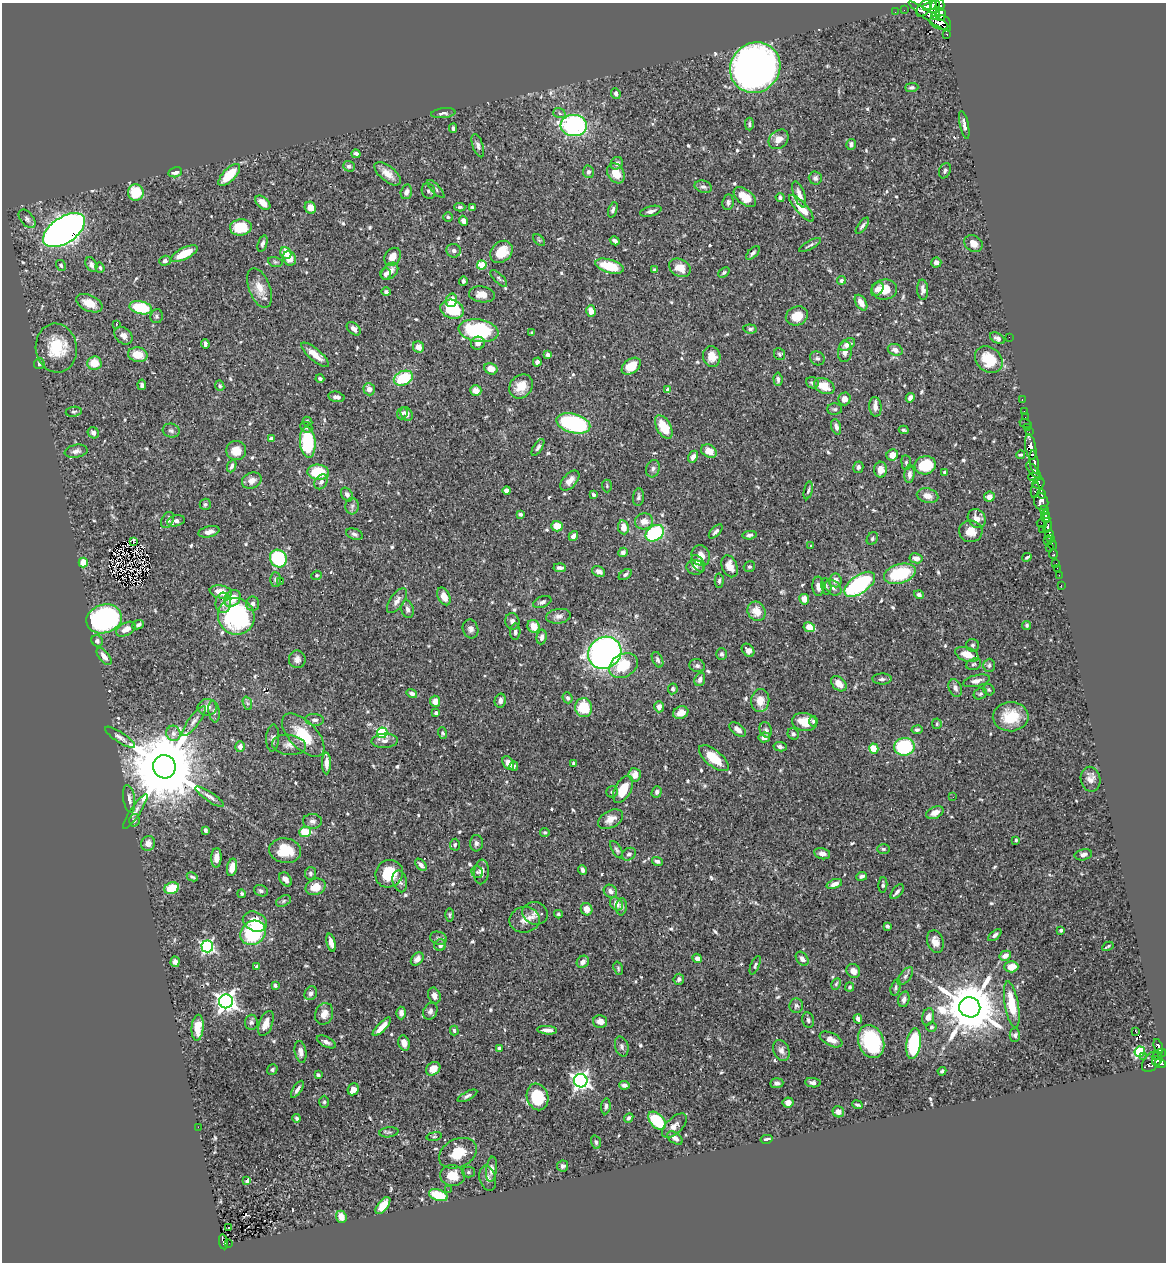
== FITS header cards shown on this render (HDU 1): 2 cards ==
NAXIS1  =                 1164
NAXIS2  =                 1260

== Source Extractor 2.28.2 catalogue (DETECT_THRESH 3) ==
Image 1164 x 1260 px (HDU 1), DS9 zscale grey, 1 PNG px = 1 image px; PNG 1168 x 1264 px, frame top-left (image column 1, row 1260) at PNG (2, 3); each listed source drawn as its Kron ellipse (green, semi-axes under 4 px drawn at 4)
Background 0.582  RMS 0.017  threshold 0.0521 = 3 sigma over >= 5 px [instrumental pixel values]
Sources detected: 667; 1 with non-positive FLUX_AUTO (blend fragments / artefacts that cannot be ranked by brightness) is neither listed nor drawn; of the other 666, the 500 brightest by FLUX_AUTO listed and drawn (166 fainter detections omitted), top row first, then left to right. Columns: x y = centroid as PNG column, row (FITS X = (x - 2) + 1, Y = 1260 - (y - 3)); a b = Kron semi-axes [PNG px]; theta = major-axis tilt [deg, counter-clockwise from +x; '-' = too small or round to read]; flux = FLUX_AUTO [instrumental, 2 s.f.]
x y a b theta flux
940 4 6 4 -79 230
935 5 5 4 - 390
930 6 7 3 23 640
924 8 9 5 53 680
904 10 2 2 - 4.1
895 12 2 2 - 7.1
941 15 6 5 - 650
930 16 25 4 -34 390
936 16 5 4 - 540
940 22 10 7 -12 740
947 34 3 3 - 49
755 68 26 24 47 930
912 87 6 4 1 3.1
616 93 5 4 - 3.9
443 113 12 5 6 4.1
559 113 6 5 - 3
749 124 6 4 -89 2.3
964 125 14 4 -78 4.6
574 126 13 10 -4 200
453 128 4 3 - 2.2
779 139 11 8 42 10
851 144 5 4 - 3.8
478 146 12 5 -71 4
356 154 4 3 - 4
617 163 7 5 51 3.8
349 166 6 5 - 4.1
945 171 8 5 68 2.8
175 172 7 5 14 5.2
588 172 6 5 - 3
616 173 10 8 -59 19
388 174 16 7 -39 12
229 175 14 6 46 35
815 178 6 6 - 3.2
703 187 9 6 -15 3.9
436 189 12 4 -47 2.5
428 191 8 6 -69 3.7
136 192 8 8 - 37
406 192 7 5 74 4.8
799 194 13 5 -70 8
745 197 13 7 -38 23
780 198 4 4 - 2.7
728 202 8 5 83 3
263 203 9 5 -40 9.9
460 207 5 4 - 2
472 207 4 3 - 1.8
310 208 6 5 - 10
801 208 17 5 -48 22
613 210 8 4 71 3
651 211 11 5 15 4
448 217 5 4 - 1.8
27 219 11 6 -51 4.1
463 221 5 4 - 5.7
862 226 9 3 54 2.8
241 227 11 8 7 35
64 230 23 13 34 1300
539 240 7 4 -44 1.9
615 241 5 3 - 3.1
262 243 8 4 73 3.4
973 243 10 8 -34 7.8
810 245 12 3 28 2.5
454 251 7 6 - 4.4
501 252 12 9 45 25
286 253 6 5 - 15
753 253 8 4 45 3.1
184 254 15 5 26 28
393 257 10 7 56 11
289 258 7 6 - 16
165 261 6 5 - 3.3
275 262 7 4 -16 2.1
936 262 5 5 - 5.7
61 265 6 4 -59 1.9
91 265 8 5 -63 5.8
482 265 4 4 - 39
609 266 14 6 -17 38
100 268 5 4 - 1.9
680 268 11 8 -27 14
654 270 3 3 - 2.2
390 271 10 6 45 9.6
724 272 6 4 39 1.9
385 274 6 5 - 3.4
499 278 11 4 -45 2.7
841 280 4 4 - 2.5
463 281 5 4 - 2.6
260 288 21 10 -69 16
877 289 7 5 53 7
884 289 12 10 7 23
923 290 10 5 -86 5.3
386 292 5 4 - 2.3
482 294 13 8 -8 12
451 300 7 5 76 18
89 303 14 8 -24 19
861 303 8 5 -59 11
141 308 11 6 -12 58
452 309 12 9 -18 57
591 311 6 4 -75 12
157 316 7 6 - 3
797 316 11 9 24 21
116 324 3 3 - 1.8
354 329 8 5 -43 6.4
750 329 7 4 -6 2.5
479 331 20 11 -8 110
532 333 3 3 - 1.9
123 336 10 7 -43 7.1
1009 337 2 2 - 25
997 338 8 5 -31 3.8
478 343 7 6 - 5.3
205 344 4 3 - 3.2
847 344 8 5 29 6.7
418 347 6 5 - 9.2
56 348 24 20 -81 41
895 350 7 5 -21 5.2
845 352 10 7 85 6.2
779 354 6 5 - 2.4
138 355 10 7 -12 20
315 355 17 6 -40 13
548 355 4 4 - 3.5
712 356 10 8 -79 16
817 358 7 6 - 3
989 360 15 12 -43 41
537 362 4 4 - 3.2
94 363 7 7 - 19
39 364 5 5 - 2.5
631 366 11 7 37 22
491 369 7 5 -24 12
320 378 4 3 - 2.5
403 378 10 7 23 49
778 379 7 4 -85 3.4
812 383 6 5 - 2.9
142 385 5 4 - 3.4
220 386 5 4 - 2.3
521 386 13 11 48 17
824 386 11 7 -26 21
369 389 6 5 - 5.9
476 390 5 5 - 10
668 390 4 4 - 7.2
336 397 8 5 -12 4.5
910 398 5 4 - 6.4
844 399 6 6 - 8.4
1022 400 3 2 - 12
875 407 10 6 -85 6.2
835 409 7 5 0 2.5
1024 411 2 2 - 7.6
74 412 8 5 8 2.3
402 413 6 5 - 2.8
407 414 7 5 -59 6.3
1025 417 2 2 - 8.1
308 421 5 3 - 1.9
573 423 17 9 -15 140
1025 423 6 2 -18 24
306 427 6 5 - 2.7
664 427 13 7 -61 31
836 427 8 4 -72 5.3
1028 428 3 3 - 21
904 430 5 3 - 2
171 431 8 7 - 3.5
1029 432 2 2 - 4
93 433 6 5 - 4.2
271 439 4 3 - 7.2
308 442 15 8 -85 79
538 447 10 4 58 3.1
1031 447 13 5 -80 840
76 451 11 6 10 5.1
236 451 10 9 - 16
709 451 8 6 -27 14
892 455 6 5 - 12
1020 455 4 3 - 2
693 457 6 4 60 6.8
1034 462 12 3 -81 690
906 463 7 4 -85 2.1
925 465 10 9 - 39
232 466 6 4 68 2.9
858 467 6 5 - 3
653 469 9 6 72 3.9
881 470 8 6 87 9.4
1034 471 10 4 -49 410
318 472 11 7 -4 43
945 472 4 3 - 3.1
909 474 9 5 84 5.3
1034 477 6 4 -2 260
570 480 12 7 48 9
252 481 10 7 25 8.3
321 482 8 6 54 5.1
1038 483 6 6 - 220
607 486 6 5 - 2
808 490 9 3 76 2.3
1035 490 8 4 80 97
507 491 4 4 - 7.6
347 494 7 5 -55 4.5
1041 494 5 3 - 250
594 495 4 3 - 2.6
928 496 11 7 -14 9.7
639 497 9 5 84 3.3
989 497 5 5 - 6.5
1041 502 8 7 - 700
205 504 5 5 - 2.5
352 506 8 6 85 3.4
1044 510 4 3 - 220
520 514 4 3 - 1.9
1045 514 4 2 - 190
1046 518 5 4 - 460
977 519 10 8 -55 9.6
167 520 8 6 62 4.2
176 521 9 5 12 4.6
644 521 9 8 - 10
1042 524 5 2 - 12
557 526 6 5 - 17
623 527 7 5 -81 11
1047 527 6 3 74 420
1042 530 4 2 - 19
971 531 12 11 - 13
209 532 10 5 13 7.5
716 532 9 4 46 3.3
655 533 10 7 35 98
354 534 8 5 -18 3.2
1050 534 4 3 - 210
749 535 7 4 4 2.8
573 536 5 4 - 5.9
872 539 7 5 62 2.2
1051 539 4 3 - 190
1047 540 3 3 - 76
134 542 4 2 - 2.4
1052 544 5 2 - 25
810 545 3 2 - 2.2
1049 548 3 2 - 11
623 552 5 4 - 4.6
1053 554 5 3 - 98
701 556 10 9 - 11
1027 557 5 3 - 2
278 558 9 8 - 96
916 558 6 5 - 6.9
83 562 5 4 - 18
698 563 9 5 -56 6.2
1056 564 3 3 - 21
730 566 11 7 -67 13
695 567 9 7 -12 5
749 567 6 5 - 2.2
560 568 6 3 -4 4
1057 568 2 2 - 4.4
599 572 7 5 -28 6.1
900 574 16 9 17 71
317 575 5 4 - 2
625 575 7 4 33 2.6
1059 575 3 2 - 2.8
276 579 7 5 -89 2.9
835 580 7 6 - 7.6
281 581 2 2 - 2.9
719 581 7 4 88 2.9
860 584 18 9 35 130
1061 585 2 2 - 4.2
818 586 10 5 -87 7.5
826 586 8 5 -79 2.1
833 588 9 6 -38 4.3
221 592 11 6 -10 18
919 595 5 4 - 3.4
444 596 9 6 -64 11
232 598 9 7 46 18
804 599 5 5 - 11
397 601 14 7 55 7.7
542 602 9 5 22 3.6
223 603 10 8 86 7.6
253 604 7 6 - 4.1
407 609 9 6 -77 4.7
756 611 10 8 -60 15
236 616 19 18 - 170
558 616 12 7 9 5.6
104 619 18 14 19 270
512 621 8 7 - 4.7
138 625 6 4 24 2.9
1027 625 4 4 - 2.2
533 626 6 6 - 17
809 627 6 4 -26 14
126 629 11 6 27 10
471 629 9 7 -72 4.8
515 632 8 5 88 3.3
542 637 7 5 80 4.1
97 641 6 5 - 3
972 645 6 6 - 3
748 650 7 5 -49 7.4
605 653 17 15 37 510
721 654 6 5 - 2.4
967 654 12 7 -20 19
104 656 10 5 -53 6.9
297 659 9 8 - 5.7
657 660 8 5 -64 3.2
974 664 8 5 17 2.2
989 665 6 5 - 2.6
623 666 15 11 30 36
697 666 8 6 -18 4
700 679 7 5 69 5.2
882 679 9 5 1 3.4
976 681 14 5 14 6.7
839 684 9 6 -42 10
955 688 9 6 -68 5
673 689 5 4 - 2.9
989 690 6 5 - 2
412 693 5 4 - 3.7
980 694 7 5 26 2.3
568 698 5 5 - 3.2
500 700 7 5 77 5.6
760 700 11 9 82 15
435 701 5 5 - 9.8
247 703 7 4 -71 2.3
207 707 9 8 - 6.8
659 707 5 4 - 7
584 708 9 8 - 42
214 711 11 5 -81 3.3
436 713 4 3 - 2.8
681 713 8 6 21 8.8
1011 717 18 14 3 35
315 720 9 6 -4 4.3
194 721 18 5 53 6.2
813 721 5 3 - 2
804 722 12 9 -10 19
937 724 5 5 - 2.4
738 729 9 5 -38 6.3
766 730 7 6 - 3.1
917 730 5 4 - 2.7
173 733 8 7 - 5.8
382 733 5 5 - 110
443 733 6 4 -72 2
793 734 6 5 - 3.1
303 735 27 13 -46 44
120 737 17 5 -33 4.8
764 737 6 5 - 6.3
273 738 13 6 87 3.9
385 741 13 7 3 5.3
289 745 17 10 -7 9.3
240 747 5 5 - 5.6
780 747 6 4 -11 3.4
904 747 10 9 - 100
874 749 5 4 - 25
714 758 18 8 -39 30
326 763 11 4 -89 8.5
508 763 7 5 -57 11
573 764 4 3 - 2.3
514 766 5 4 - 2.3
164 767 11 11 - 17000
635 775 6 6 - 9.6
1090 779 12 10 -80 7.8
623 789 15 8 61 25
612 792 6 5 - 2.7
657 792 6 5 - 3
210 797 17 4 -34 5.2
953 797 3 2 - 2.2
129 799 14 6 -82 5.9
135 812 21 5 57 5.6
935 813 9 5 26 9
611 819 13 8 29 10
134 820 6 5 - 3.4
312 821 9 7 -1 4.8
205 830 4 3 - 2.3
305 832 6 5 - 35
545 832 4 4 - 1.9
1016 840 3 3 - 2
148 843 7 7 - 7.1
476 843 8 6 87 4.1
455 845 6 5 - 2
883 849 6 5 - 2.2
617 850 10 4 -58 2.5
285 851 16 12 -8 31
629 854 7 6 - 3.1
822 854 8 5 -13 6
1083 855 9 5 12 3.8
216 858 10 5 88 8.5
657 861 5 4 - 3.3
421 865 7 4 -48 4.8
232 867 9 5 77 13
582 870 5 3 - 3.6
477 872 6 5 - 2.9
481 872 12 7 85 6.6
310 873 6 5 - 2.7
389 874 14 13 - 34
862 876 5 4 - 3
192 877 6 3 -27 2.6
286 879 7 5 -52 6.3
400 881 11 7 -76 4.3
834 884 8 4 20 6.4
883 885 8 4 87 2.2
315 887 10 8 23 14
172 888 7 5 21 27
261 891 7 5 -20 3.2
610 891 7 6 - 4.8
897 892 9 4 51 4.1
242 894 4 4 - 1.8
283 901 8 5 28 2.2
616 904 7 5 -48 9.5
622 907 8 5 85 2.6
587 909 6 5 - 9.1
535 913 13 11 -17 8.5
558 914 4 3 - 1.9
449 915 7 4 -90 1.9
524 920 15 13 9 12
255 922 12 9 -24 22
887 926 4 3 - 2.3
1061 930 3 3 - 2.1
253 933 13 11 37 89
995 935 8 4 39 3.7
438 938 8 6 -14 3.1
935 942 11 8 -74 10
331 943 9 4 -76 7.6
440 945 6 5 - 4.1
207 946 6 6 - 210
1108 946 6 2 28 1.9
1005 956 6 5 - 9.7
697 958 5 4 - 4.9
417 959 7 5 46 5.4
802 959 8 5 -53 4.6
175 962 5 4 - 3.8
583 962 6 5 - 6.5
755 965 10 4 66 2.2
257 967 4 3 - 2.5
1011 967 7 5 1 16
618 968 7 4 -73 1.8
853 971 7 6 - 6.4
905 976 10 5 52 3.3
679 979 5 5 - 3.3
836 984 6 4 62 1.8
275 985 4 4 - 1.9
849 987 4 4 - 2.6
896 988 8 5 73 2.7
311 993 7 6 - 4.1
434 996 8 6 -68 6.8
904 999 8 5 74 5.1
226 1001 7 7 - 710
1012 1005 23 7 -80 34
796 1006 7 7 - 3.4
970 1007 10 10 - 7400
430 1011 9 6 64 4.1
401 1013 6 5 - 5.5
324 1014 11 8 70 8.7
928 1017 9 6 75 5.6
858 1019 5 4 - 4.6
808 1020 8 6 -79 3.1
600 1021 7 6 - 8
251 1022 7 6 - 3.7
266 1024 13 6 70 12
382 1027 12 4 45 11
931 1027 5 4 - 1.9
198 1028 13 6 86 25
547 1030 10 4 -5 6.5
454 1031 5 4 - 2.2
1135 1031 3 2 - 5.7
1015 1035 7 5 -89 2.5
831 1039 12 6 -26 8.9
871 1041 17 12 -70 89
326 1042 10 5 -27 4.6
404 1043 8 5 -72 7.8
913 1044 15 7 81 84
622 1046 10 6 -74 3.6
1158 1047 8 3 -73 100
499 1048 4 4 - 4.2
781 1050 11 7 -66 5.7
301 1052 11 5 -80 6.4
1140 1052 5 5 - 93
1159 1054 7 3 28 180
1144 1057 2 2 - 8
1152 1061 12 7 46 290
1156 1061 5 3 - 140
1161 1063 6 4 -27 280
272 1069 5 5 - 2.4
433 1069 8 6 39 12
942 1071 4 3 - 2.3
318 1075 4 3 - 2
581 1081 7 6 - 490
777 1083 6 5 - 3.8
813 1083 8 4 -7 3.7
624 1085 5 4 - 3.6
297 1089 10 4 57 4.3
353 1089 6 5 - 7.9
467 1096 11 4 28 3.6
538 1097 13 10 -71 53
324 1102 6 5 - 1.9
788 1103 5 5 - 7.5
858 1105 6 3 -24 2.1
606 1106 8 4 83 3
838 1112 6 5 - 6.5
297 1118 4 3 - 2.6
629 1118 5 4 - 2.9
657 1121 11 6 -47 59
674 1126 15 8 43 8.2
198 1127 2 2 - 7.5
389 1132 10 5 7 2.7
434 1136 8 4 9 1.8
675 1138 9 5 -36 6.2
766 1139 6 3 12 3.9
596 1142 7 5 -75 2.6
458 1153 20 14 26 27
563 1166 6 5 - 3.1
491 1169 13 5 83 6.1
468 1172 6 5 - 2.2
452 1176 12 10 -8 21
488 1178 13 8 -77 5.6
247 1181 4 3 - 2.4
448 1190 2 2 - 2.8
438 1195 10 5 -18 42
383 1205 10 5 53 19
341 1217 6 5 - 13
228 1227 3 2 - 3.1
223 1242 7 4 -80 82
229 1243 2 2 - 3.8
At the frame edge (FLAGS 8, measured only in part): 1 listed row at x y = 940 4
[166 fainter detections neither listed nor drawn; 1 non-positive-flux detection neither listed nor drawn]